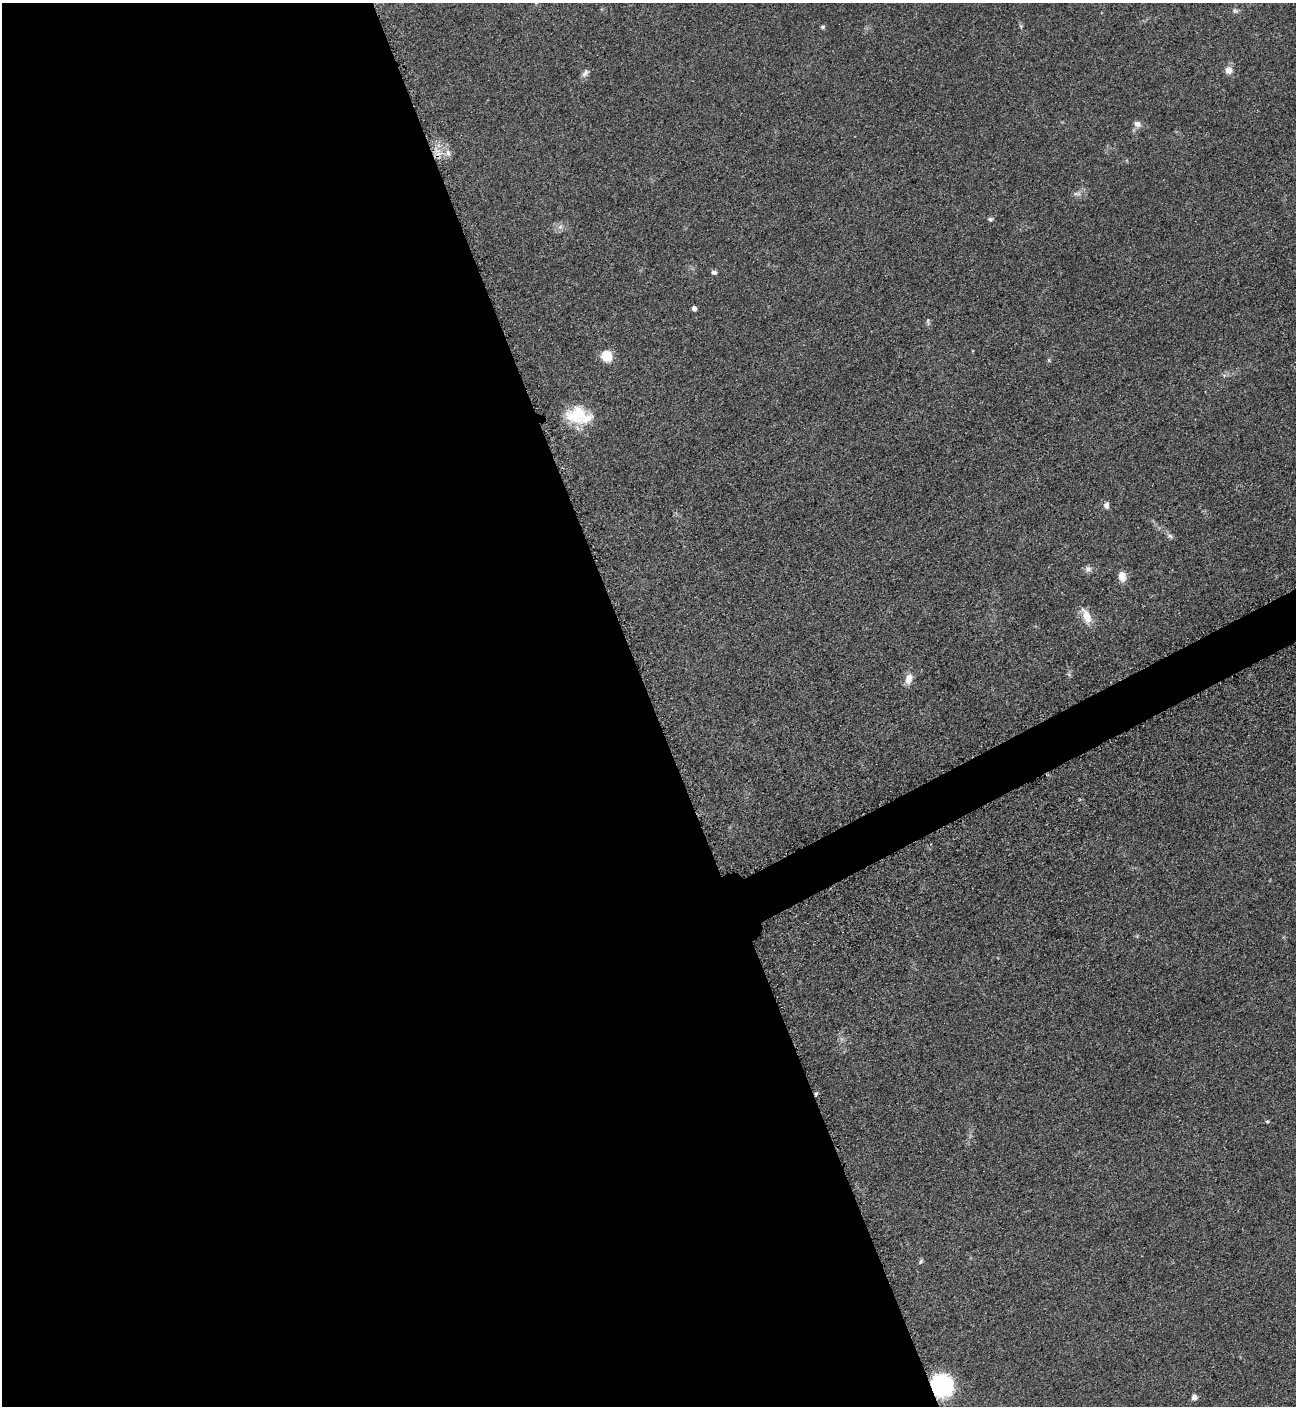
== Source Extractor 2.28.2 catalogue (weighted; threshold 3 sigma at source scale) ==
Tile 9 of 4 x 4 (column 1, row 3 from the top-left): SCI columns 298-1591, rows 1470-2873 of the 5664 x 5700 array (HDU 1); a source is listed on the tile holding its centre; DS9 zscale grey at full resolution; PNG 1298 x 1408 px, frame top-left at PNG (2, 3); no overlay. Shown black and unused: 52% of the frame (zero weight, under 3 of 5 exposures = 4% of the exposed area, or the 3 px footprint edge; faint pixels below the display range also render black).
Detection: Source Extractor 2.28.2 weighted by HDU 2 'WHT'; one run over the whole footprint, this tile lists its part. Background 0.0508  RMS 0.006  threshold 0.027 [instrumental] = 3 sigma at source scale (4.5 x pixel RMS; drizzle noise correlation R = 1.50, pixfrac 1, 0.05/0.05 arcsec/px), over >= 5 px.
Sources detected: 27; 1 inside a brighter listed object's ellipse — not listed separately; the other 26 listed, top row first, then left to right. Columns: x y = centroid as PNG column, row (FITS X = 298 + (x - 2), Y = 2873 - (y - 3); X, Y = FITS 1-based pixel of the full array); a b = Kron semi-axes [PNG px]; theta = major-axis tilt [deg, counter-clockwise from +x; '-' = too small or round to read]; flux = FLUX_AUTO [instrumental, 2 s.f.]
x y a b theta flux
1235 11 9 6 -27 1.6
1021 26 6 4 -71 0.89
822 27 5 5 - 1
1229 70 9 9 - 4.2
585 73 12 7 52 2.3
1137 124 9 7 -24 2.8
448 153 8 6 -73 2.5
1077 194 12 4 0 1.8
990 219 6 5 - 1.2
560 227 9 6 53 2.2
714 272 6 5 - 1.6
694 308 4 4 - 2.4
928 321 11 4 -82 1.2
607 356 10 9 - 13
576 415 27 21 14 22
1106 505 8 6 -85 2.4
1170 536 10 5 -23 1.5
1088 569 9 8 - 2.4
1122 576 10 8 -82 6
1086 616 21 9 -66 8.3
909 679 14 8 77 5.2
816 1094 5 4 - 1.1
1267 1121 4 4 - 0.92
921 1261 7 4 51 0.96
942 1386 21 20 - 51
1194 1397 6 6 - 2.7
Overlapping masked pixels (flux is a lower limit): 2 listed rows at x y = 816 1094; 942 1386